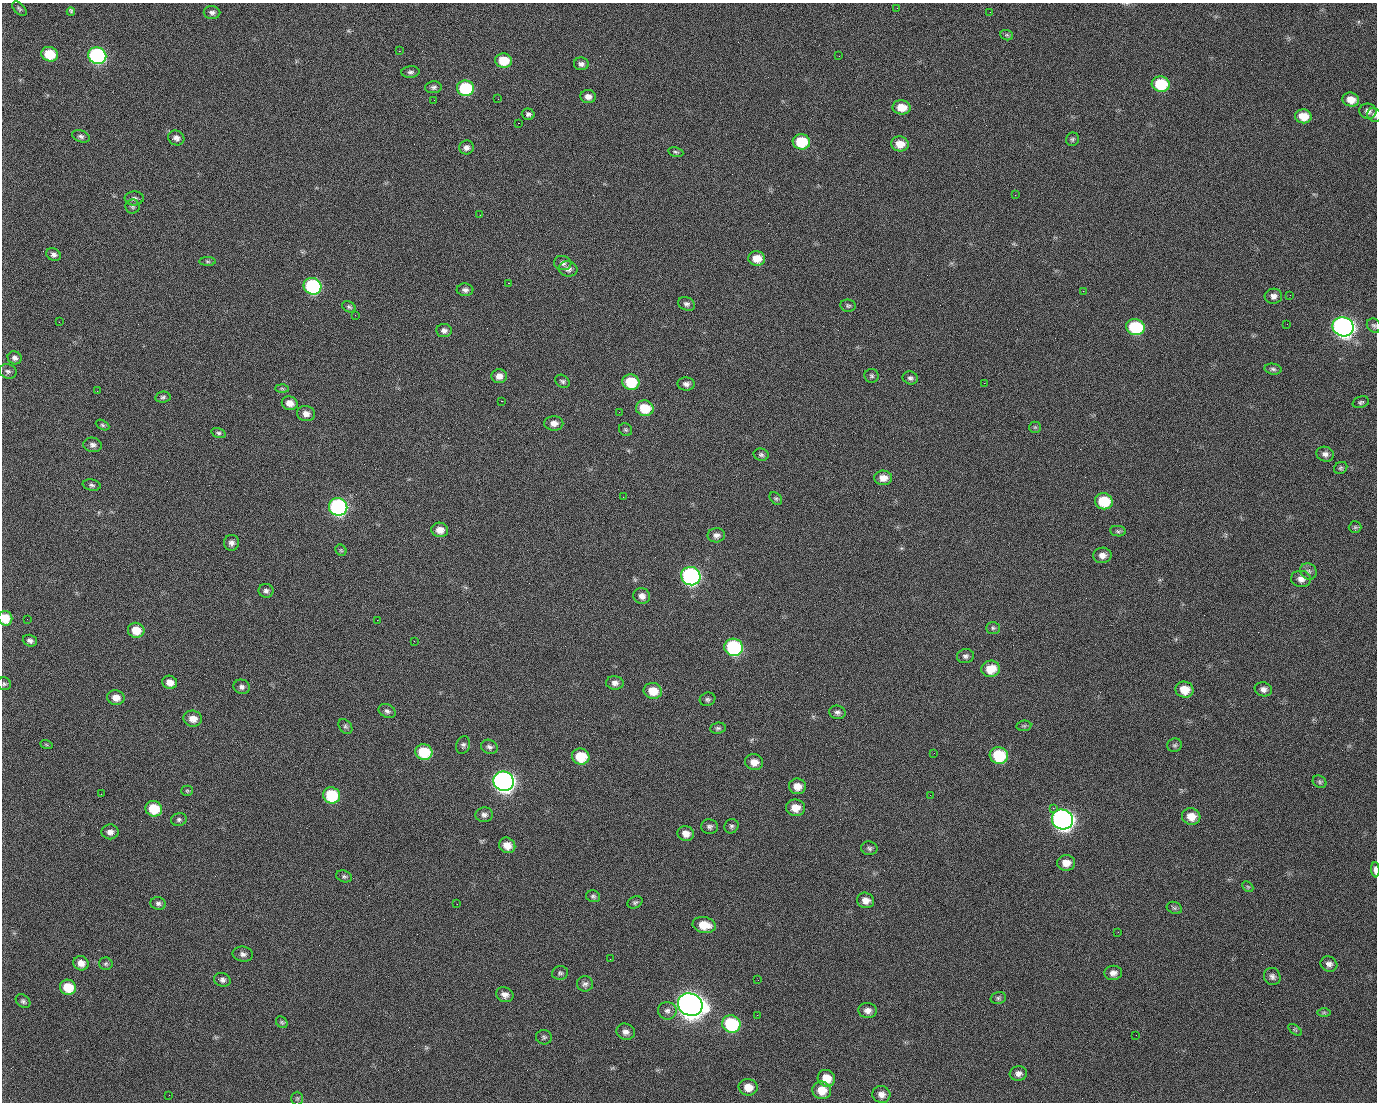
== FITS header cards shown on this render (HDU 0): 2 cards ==
NAXIS1  =                 1375 / length of data axis 1
NAXIS2  =                 1100 / length of data axis 2

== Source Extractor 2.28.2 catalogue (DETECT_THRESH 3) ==
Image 1375 x 1100 px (HDU 0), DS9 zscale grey, 1 PNG px = 1 image px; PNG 1379 x 1104 px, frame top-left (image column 1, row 1100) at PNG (2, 3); each listed source drawn as its Kron ellipse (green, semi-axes under 4 px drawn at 4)
Background 1520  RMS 33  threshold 98.4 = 3 sigma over >= 5 px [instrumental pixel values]
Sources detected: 203; all 203 listed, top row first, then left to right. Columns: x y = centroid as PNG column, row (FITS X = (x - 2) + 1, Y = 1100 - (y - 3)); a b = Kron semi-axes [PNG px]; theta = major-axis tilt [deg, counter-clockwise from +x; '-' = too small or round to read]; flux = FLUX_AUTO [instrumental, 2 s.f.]
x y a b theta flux
897 8 2 2 - 8.9e+02
19 9 9 5 -46 4.7e+03
71 12 4 3 - 6.6e+03
212 12 8 6 -3 7.4e+03
990 12 2 2 - 1.8e+03
1007 35 6 5 - 3.6e+03
399 51 2 2 - 2.6e+04
50 54 8 7 - 7.0e+04
97 56 9 8 - 4.7e+05
839 56 2 2 - 1.0e+03
503 61 8 7 - 5.4e+04
581 64 7 6 - 8.0e+03
410 72 9 5 4 6.3e+03
1161 84 9 7 -13 9.8e+04
433 87 8 6 4 6.2e+03
465 88 8 7 - 1.6e+05
588 97 7 6 - 1.2e+04
498 99 2 2 - 1.6e+03
434 100 2 2 - 4.5e+03
1351 100 8 7 - 2.4e+04
902 107 9 7 -7 3.3e+04
1368 111 8 7 - 1.0e+04
528 114 6 5 - 5.9e+03
1374 115 7 6 - 5.8e+03
1303 116 8 7 - 3.4e+04
518 123 2 2 - 3.2e+04
81 136 9 5 -21 6.2e+03
176 138 8 7 - 9.6e+03
1072 139 7 6 - 4.5e+03
801 142 8 7 - 8.5e+04
900 144 9 7 -12 2.9e+04
466 147 7 7 - 9.5e+03
676 152 8 5 -11 4.3e+03
1015 195 2 2 - 7.6e+03
134 198 9 7 3 7.0e+03
132 207 7 7 - 5.4e+03
480 215 2 2 - 8.7e+02
53 254 7 6 - 8.1e+03
757 258 8 7 - 3.0e+04
208 261 8 4 -1 3.9e+03
563 263 9 7 -12 8.4e+03
568 269 9 7 -10 1.1e+04
508 283 2 2 - 5.7e+04
312 286 9 8 - 2.9e+05
465 290 8 6 -1 7.3e+03
1083 291 2 2 - 4.3e+03
1290 295 2 2 - 2.2e+03
1273 296 9 7 2 1.1e+04
686 304 9 6 -24 6.5e+03
848 306 8 6 -9 4.5e+03
349 307 7 5 -28 4.4e+03
355 315 2 2 - 1.3e+03
59 322 3 2 - 1.7e+03
1287 324 2 2 - 1.4e+03
1374 326 7 6 - 5.0e+03
1135 327 9 8 - 1.7e+05
1343 327 10 9 - 1.3e+06
444 331 8 6 -7 8.8e+03
15 358 7 6 - 7.7e+03
1273 369 9 5 -8 5.7e+03
8 371 9 7 -17 5.9e+03
499 376 8 7 - 1.5e+04
872 376 7 7 - 4.5e+03
910 378 8 6 -20 6.4e+03
562 381 8 6 -35 5.3e+03
631 382 8 7 - 8.6e+04
984 383 2 2 - 1.7e+04
686 384 8 6 -3 9.5e+03
282 388 6 4 -2 3.5e+03
97 391 3 2 - 1.7e+03
163 397 7 5 9 4.9e+03
501 401 3 2 - 5.9e+04
1361 402 8 5 17 4.8e+03
290 403 8 7 - 1.8e+04
645 408 9 7 -12 6.5e+04
619 412 2 2 - 9.0e+02
306 414 9 7 -11 1.4e+04
554 423 9 7 -2 1.4e+04
102 425 7 4 -28 3.9e+03
1035 427 6 5 - 3.7e+03
626 430 7 6 - 4.2e+03
218 433 7 4 -17 4.4e+03
93 445 9 7 -11 8.2e+03
1325 454 9 7 -17 9.6e+03
761 455 7 6 - 5.3e+03
1341 468 7 5 33 4.2e+03
883 478 9 7 -2 2.0e+04
92 485 9 5 -11 5.2e+03
623 497 2 2 - 3.5e+03
776 498 7 5 -47 4.1e+03
1104 501 9 8 - 8.3e+04
338 507 9 8 - 5.2e+05
1355 527 6 6 - 3.7e+03
440 530 8 7 - 2.0e+04
1118 531 8 5 -8 4.3e+03
716 535 9 7 5 9.8e+03
231 543 8 7 - 9.7e+03
341 550 6 5 - 3.3e+03
1102 555 9 7 1 1.4e+04
1308 571 9 7 -43 8.0e+03
691 576 10 9 - 6.1e+05
1301 579 10 8 -10 1.3e+04
266 591 7 7 - 7.0e+03
642 596 8 7 - 1.3e+04
5 618 7 7 - 3.8e+04
27 619 2 2 - 2.0e+03
377 620 2 2 - 1.3e+04
993 628 7 6 - 4.3e+03
136 630 8 7 - 3.7e+04
30 641 7 5 -18 6.8e+03
414 641 2 2 - 1.0e+03
734 647 9 8 - 2.9e+05
965 656 8 7 - 7.2e+03
991 669 9 8 - 4.3e+04
170 682 7 6 - 1.7e+04
615 683 9 6 -4 1.0e+04
4 684 7 6 - 4.4e+03
242 687 8 7 - 8.2e+03
1263 689 9 7 -17 9.7e+03
1184 690 9 8 - 3.5e+04
653 691 9 8 - 4.1e+04
116 698 9 7 -11 1.9e+04
708 699 8 6 19 5.4e+03
387 711 9 6 -27 7.0e+03
837 712 8 6 -10 7.5e+03
193 719 9 8 - 2.1e+04
345 726 8 6 -50 5.3e+03
1024 726 7 5 7 3.5e+03
718 728 8 5 5 4.9e+03
46 744 6 4 -20 2.8e+03
463 745 9 6 73 6.4e+03
1175 745 7 6 - 5.1e+03
489 747 8 7 - 7.3e+03
424 752 8 7 - 8.8e+04
934 753 3 2 - 2.1e+03
999 755 9 8 - 1.1e+05
581 757 9 8 - 6.6e+04
754 762 9 8 - 2.1e+04
504 781 10 9 - 1.4e+06
1320 782 7 6 - 4.5e+03
797 786 8 8 - 2.2e+04
187 791 5 5 - 3.3e+03
101 794 2 2 - 2.8e+03
332 795 8 8 - 1.3e+05
930 795 2 2 - 9.0e+03
795 808 9 8 - 2.8e+04
1053 808 2 2 - 1.8e+04
154 809 8 7 - 6.7e+04
484 815 9 7 1 8.1e+03
1191 816 9 8 - 2.8e+04
1062 819 11 10 - 1.4e+06
179 820 8 6 16 5.4e+03
731 826 7 6 - 5.6e+03
710 827 8 7 - 6.6e+03
110 832 8 7 - 1.2e+04
686 834 8 7 - 1.7e+04
507 845 8 7 - 2.5e+04
869 848 8 7 - 5.7e+03
1066 863 9 7 -3 2.1e+04
1375 870 7 3 -88 1.1e+04
344 876 8 5 -16 5.3e+03
1248 887 6 4 -44 3.4e+03
593 896 7 5 -11 4.7e+03
866 900 9 7 -19 1.7e+04
635 902 8 5 27 4.6e+03
158 903 8 6 -13 6.5e+03
457 904 2 2 - 1.8e+03
1174 908 8 6 -21 4.7e+03
704 925 11 8 -9 3.9e+04
1118 932 2 2 - 3.1e+03
243 954 10 7 -7 8.7e+03
610 959 2 2 - 3.0e+03
81 963 8 7 - 1.6e+04
106 964 7 6 - 4.2e+03
1329 964 8 7 - 9.6e+03
560 973 8 7 - 5.4e+03
1113 973 9 7 6 1.2e+04
1272 977 9 8 - 8.4e+03
222 980 8 6 -17 7.6e+03
758 980 2 2 - 2.2e+03
585 984 8 7 - 7.2e+03
68 987 8 7 - 5.4e+04
505 995 9 7 -21 1.2e+04
998 998 8 6 15 5.0e+03
23 1001 8 6 -40 5.4e+03
690 1005 12 11 - 3.2e+06
667 1011 9 9 - 1.0e+04
868 1011 9 7 -4 1.3e+04
1324 1012 7 4 0 3.7e+03
757 1015 3 2 - 1.7e+03
282 1022 6 5 - 3.7e+03
731 1024 9 8 - 1.7e+05
1295 1030 8 4 -37 3.5e+03
626 1032 9 8 - 1.2e+04
1136 1035 2 2 - 8.5e+02
544 1037 8 7 - 5.1e+03
1018 1073 9 7 7 1.1e+04
826 1078 9 8 - 3.4e+04
748 1087 9 8 - 2.7e+04
822 1090 9 8 - 3.5e+04
881 1094 9 8 - 1.4e+04
169 1095 2 2 - 6.1e+03
297 1098 7 6 - 3.8e+03
At the frame edge (FLAGS 8, measured only in part): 4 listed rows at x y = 1374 115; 1374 326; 5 618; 1375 870